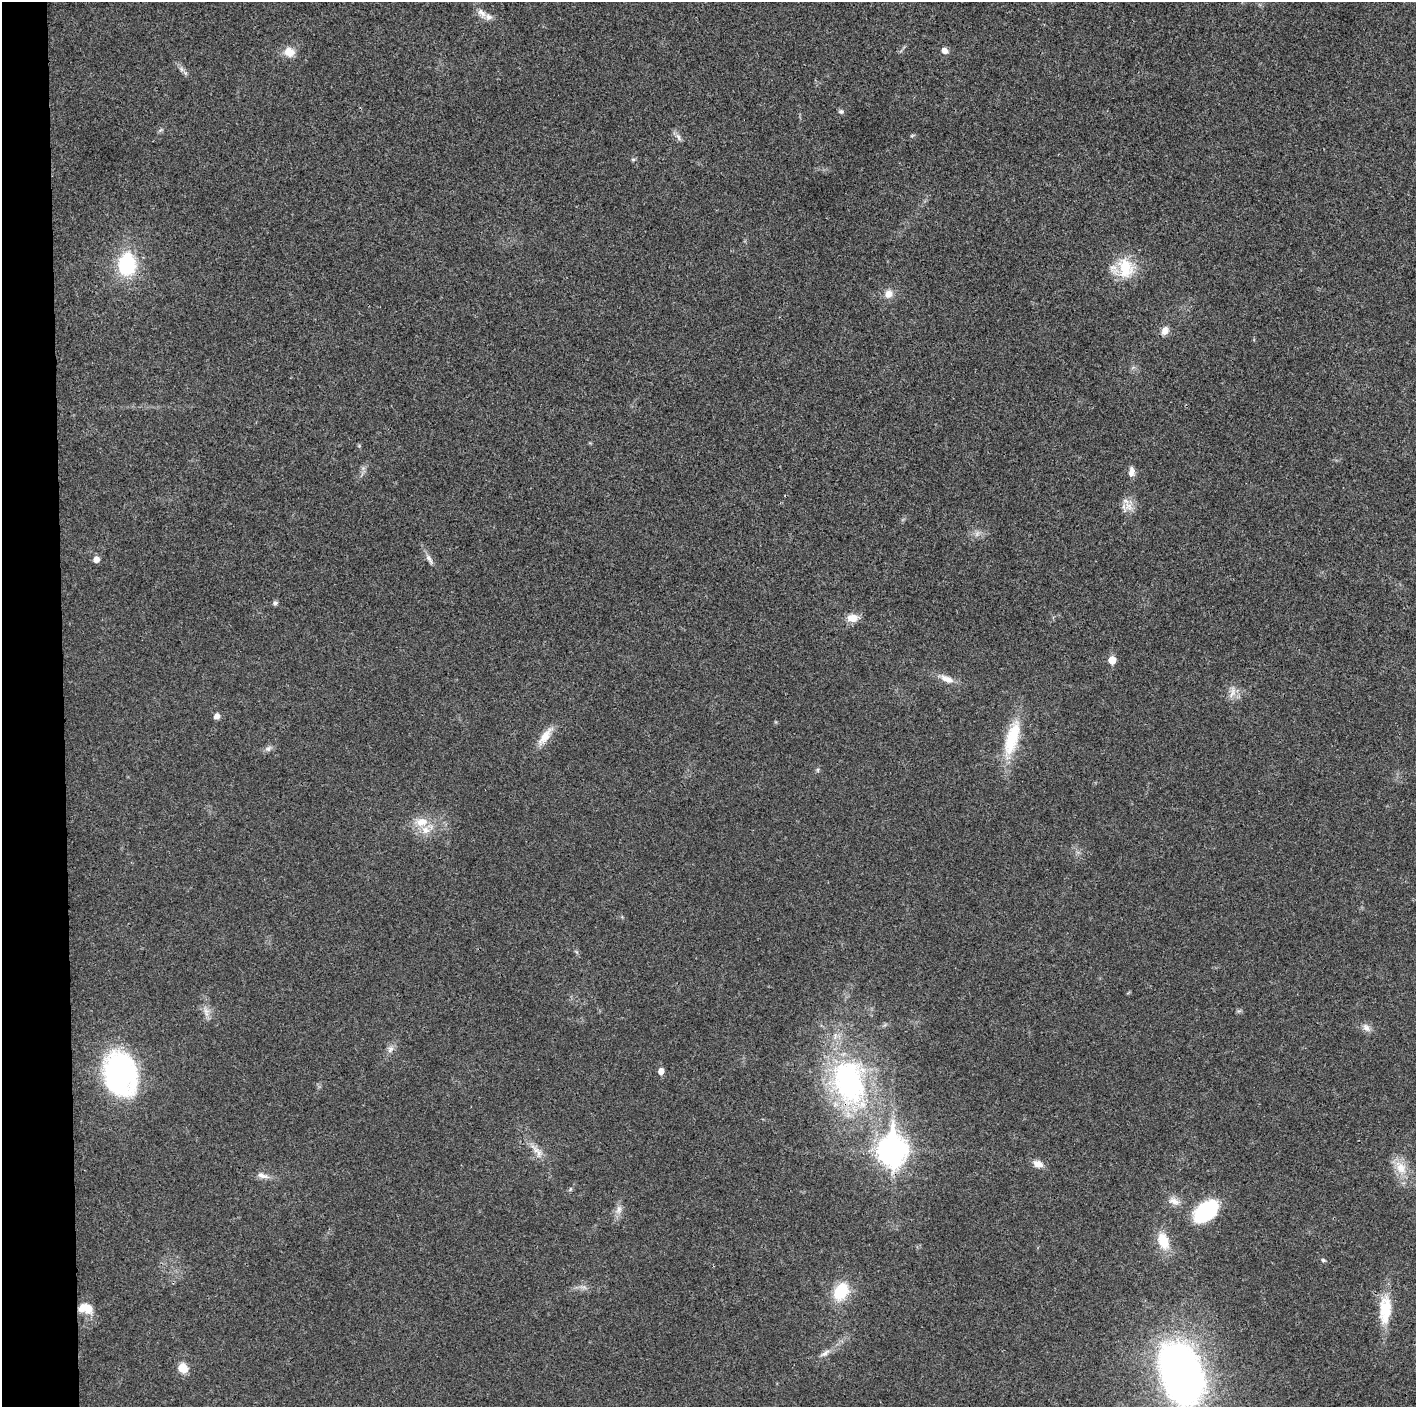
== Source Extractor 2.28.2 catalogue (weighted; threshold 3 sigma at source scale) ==
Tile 4 of 3 x 3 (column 1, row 2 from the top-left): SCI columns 1-1414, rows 1412-2816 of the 4243 x 4225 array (HDU 1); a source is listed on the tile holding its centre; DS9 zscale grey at full resolution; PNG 1418 x 1409 px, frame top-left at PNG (2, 2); no overlay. Shown black and unused: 4% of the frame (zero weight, under 3 of 4 exposures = <1% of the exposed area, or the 3 px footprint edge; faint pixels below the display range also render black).
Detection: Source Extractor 2.28.2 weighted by HDU 2 'WHT'; one run over the whole footprint, this tile lists its part. Background 0.0183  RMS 0.0039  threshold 0.0177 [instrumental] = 3 sigma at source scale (4.5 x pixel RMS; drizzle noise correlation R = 1.50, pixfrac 1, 0.05/0.05 arcsec/px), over >= 5 px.
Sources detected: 50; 2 inside a brighter listed object's ellipse — not listed separately; the other 48 listed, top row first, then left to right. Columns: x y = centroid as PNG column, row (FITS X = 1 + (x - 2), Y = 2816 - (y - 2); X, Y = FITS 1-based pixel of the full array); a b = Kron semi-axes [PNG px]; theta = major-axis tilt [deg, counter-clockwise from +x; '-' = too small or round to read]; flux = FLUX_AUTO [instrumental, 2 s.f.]
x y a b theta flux
481 13 15 8 -49 2.8
944 51 7 7 - 2
289 52 14 12 -31 4.4
182 69 8 5 -46 1.1
841 111 7 6 - 0.83
678 137 12 5 -67 1.4
633 159 6 4 0 0.54
127 264 21 17 87 27
1125 268 29 20 -81 13
889 294 11 10 - 3.2
1165 331 11 8 71 2.6
1131 472 12 7 87 2.3
1128 506 17 12 63 3.9
96 559 6 6 - 2.6
429 559 16 5 -60 1.9
275 603 7 6 - 0.87
853 618 11 8 1 4.9
1112 660 6 6 - 6.2
947 679 20 8 -25 3.8
1233 692 18 7 76 2.9
217 716 7 7 - 1.8
545 736 27 10 53 5.4
1012 738 49 16 73 18
268 749 8 7 - 1.4
818 770 6 4 -72 0.53
421 822 18 11 7 6.1
206 1012 13 6 -73 2.1
1366 1028 13 8 -48 2.2
390 1049 11 7 54 1.8
661 1071 5 5 - 3.1
120 1074 39 28 -75 81
849 1083 70 44 -75 84
536 1150 21 8 -52 3.8
892 1151 12 10 89 460
1038 1164 11 8 -21 3.2
1400 1167 20 13 -59 6.8
262 1175 17 7 -15 2.6
1174 1201 16 8 -20 3.2
619 1209 11 7 78 2.2
1206 1211 31 18 38 26
1163 1241 16 10 -70 10
1323 1260 5 4 - 0.57
841 1292 17 13 59 16
85 1308 18 12 -14 5.8
1385 1310 38 15 86 12
825 1353 14 6 37 2
183 1368 10 9 - 5.7
1181 1373 58 36 -72 240
Overlapping masked pixels (flux is a lower limit): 1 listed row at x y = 849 1083
Isophote crosses this tile's border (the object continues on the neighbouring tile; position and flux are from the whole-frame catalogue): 1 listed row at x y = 1181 1373